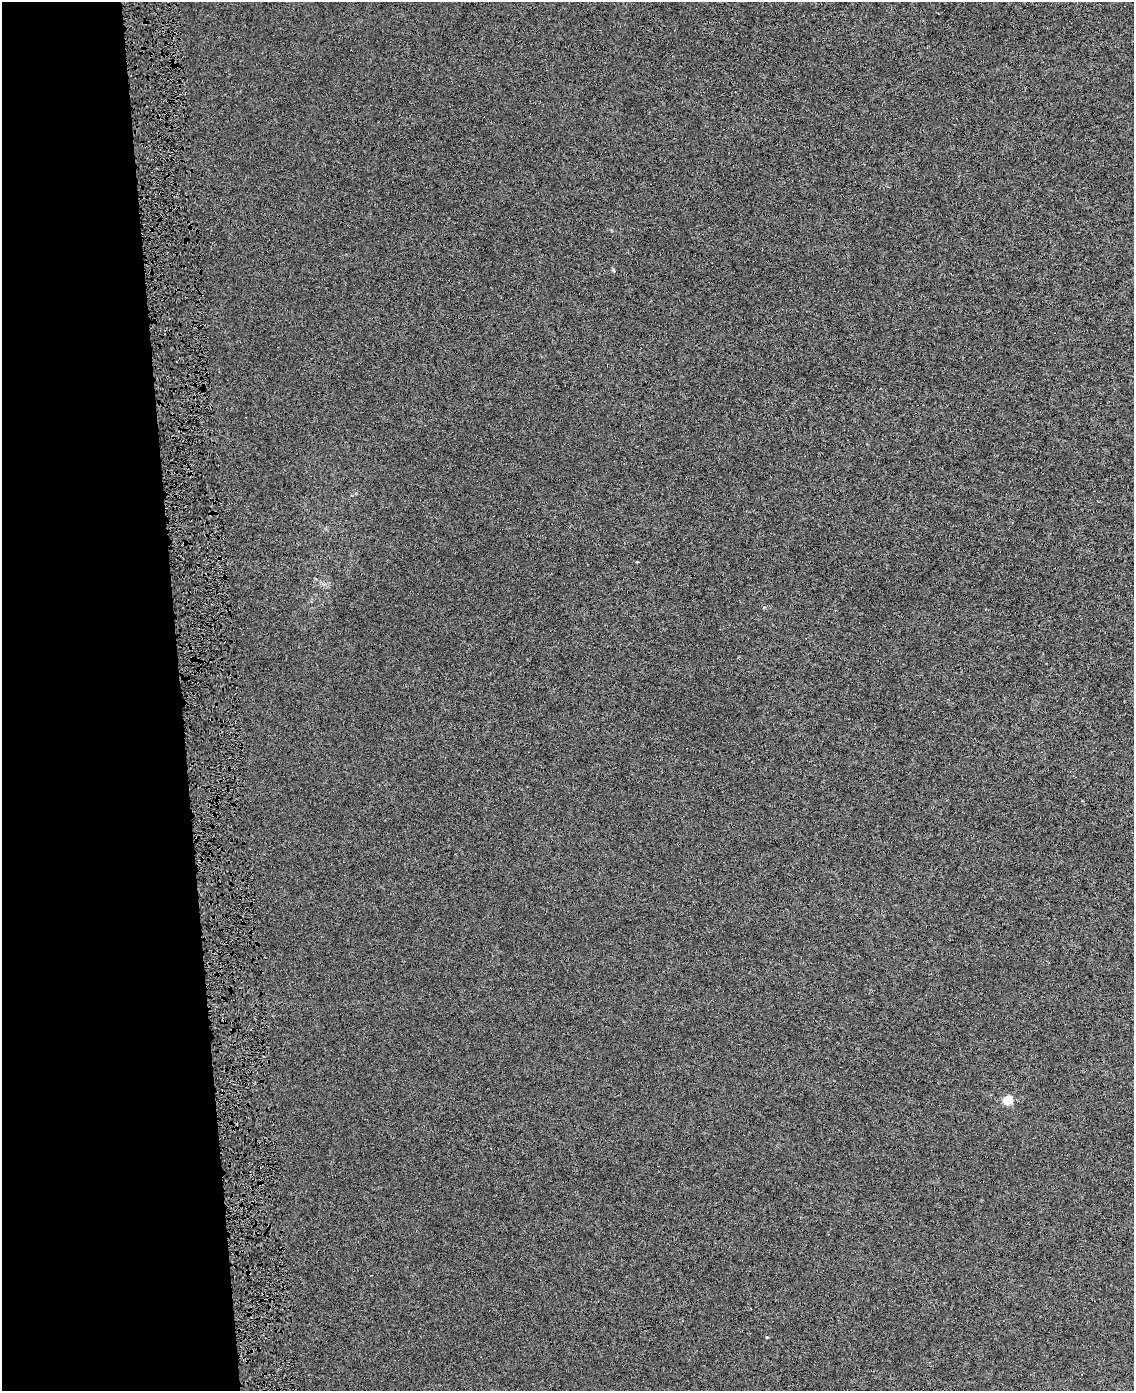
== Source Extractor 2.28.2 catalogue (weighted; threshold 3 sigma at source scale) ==
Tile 5 of 4 x 3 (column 1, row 2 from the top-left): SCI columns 27-1158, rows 1433-2821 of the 4580 x 4213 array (HDU 1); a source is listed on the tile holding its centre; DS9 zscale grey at full resolution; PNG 1136 x 1393 px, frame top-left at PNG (2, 2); no overlay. Shown black and unused: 16% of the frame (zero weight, under 4 of 8 exposures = <1% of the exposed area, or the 3 px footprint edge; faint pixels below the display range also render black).
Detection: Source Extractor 2.28.2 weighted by HDU 2 'WHT'; one run over the whole footprint, this tile lists its part. Background 6.73e-05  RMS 0.0013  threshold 0.00551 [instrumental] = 3 sigma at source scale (4.09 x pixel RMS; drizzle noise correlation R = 1.36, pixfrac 0.8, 0.0396/0.0396 arcsec/px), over >= 5 px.
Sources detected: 5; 1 cosmic-ray / hot-pixel residue — not listed; the other 4 listed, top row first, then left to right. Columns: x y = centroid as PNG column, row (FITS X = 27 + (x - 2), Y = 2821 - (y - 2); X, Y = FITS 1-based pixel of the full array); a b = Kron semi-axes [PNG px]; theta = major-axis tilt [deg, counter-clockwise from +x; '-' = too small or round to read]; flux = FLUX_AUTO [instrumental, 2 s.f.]
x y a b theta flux
637 562 3 3 - 0.28
764 607 5 3 - 0.12
1008 1100 5 5 - 4.6
767 1337 4 3 - 0.097